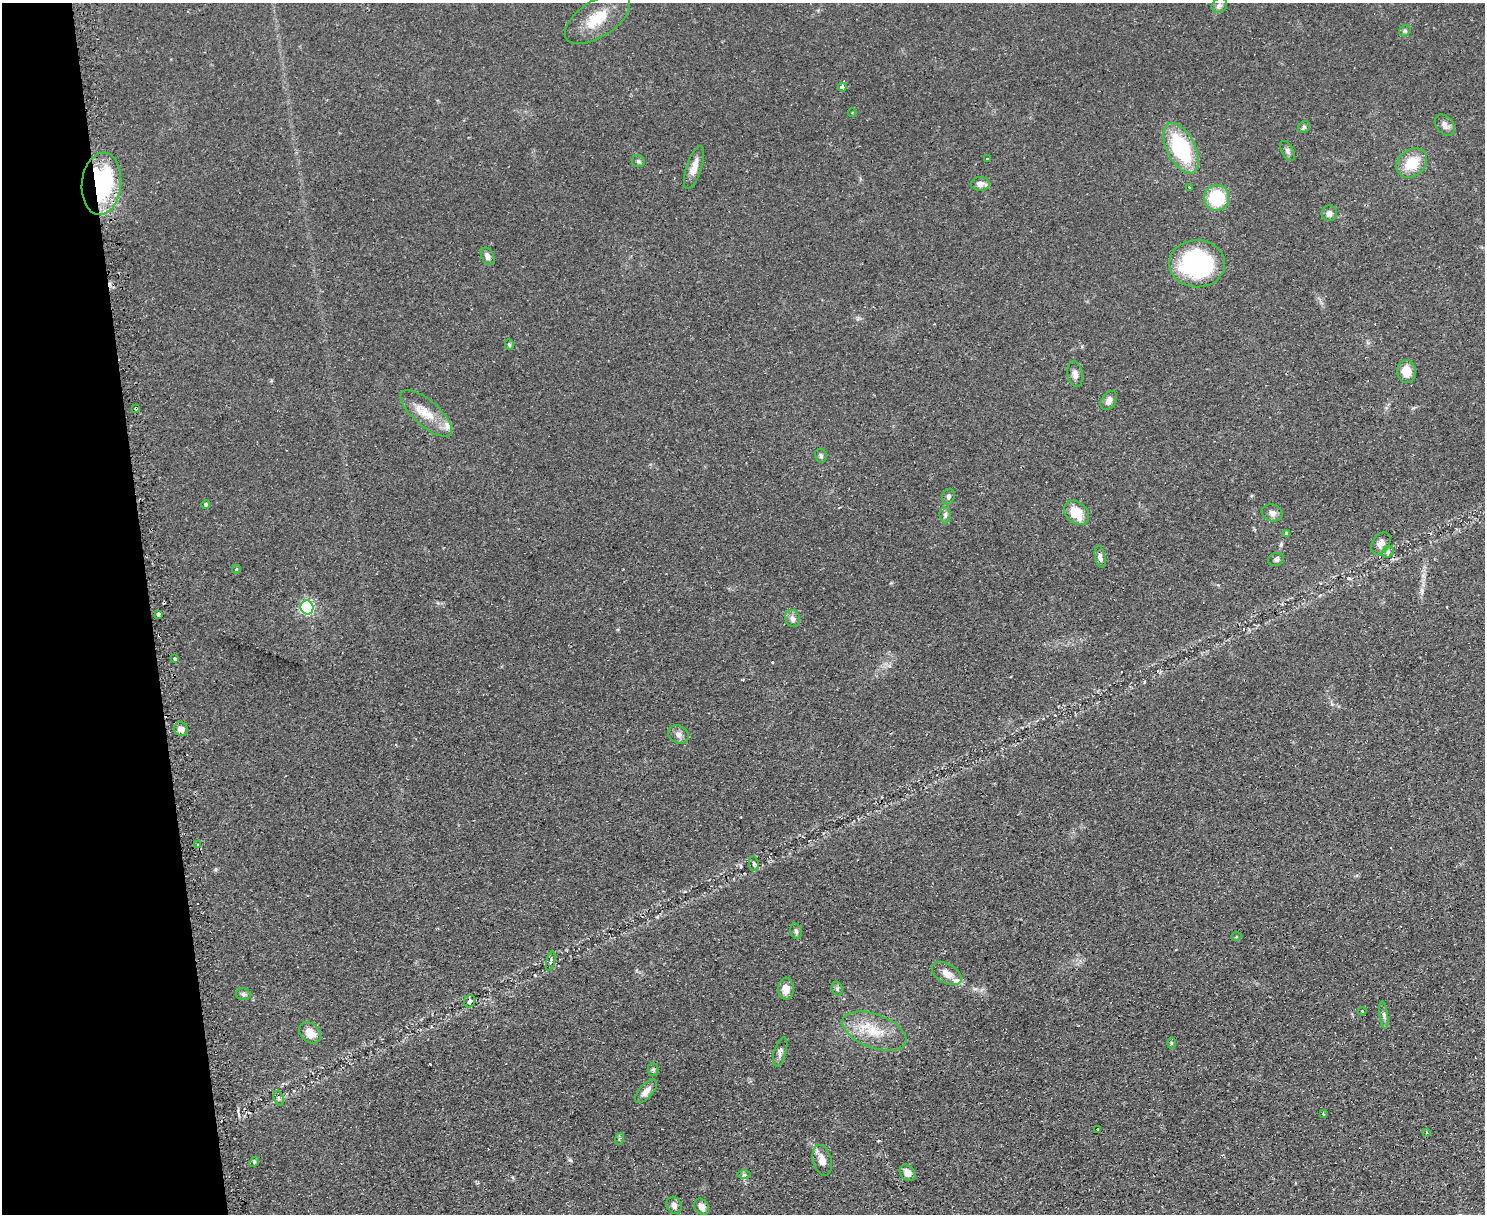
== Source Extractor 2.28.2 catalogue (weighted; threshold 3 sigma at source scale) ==
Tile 4 of 3 x 4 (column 1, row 2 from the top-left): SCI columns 159-1641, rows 2454-3665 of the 4880 x 4907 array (HDU 1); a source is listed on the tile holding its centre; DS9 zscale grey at full resolution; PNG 1487 x 1216 px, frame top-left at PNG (2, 3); each listed source drawn as its Kron ellipse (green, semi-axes under 4 px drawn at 4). Shown black and unused: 10% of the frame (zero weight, under 2 of 3 exposures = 4% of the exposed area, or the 3 px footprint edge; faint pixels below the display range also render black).
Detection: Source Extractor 2.28.2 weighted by HDU 2 'WHT'; one run over the whole footprint, this tile lists its part. Background 0.0901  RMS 0.0079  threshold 0.0357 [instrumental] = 3 sigma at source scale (4.5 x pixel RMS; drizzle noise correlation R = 1.50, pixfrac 1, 0.05/0.05 arcsec/px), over >= 5 px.
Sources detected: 83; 7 cosmic-ray / hot-pixel residue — neither listed nor drawn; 3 inside a brighter listed object's ellipse — not listed separately; the other 73 listed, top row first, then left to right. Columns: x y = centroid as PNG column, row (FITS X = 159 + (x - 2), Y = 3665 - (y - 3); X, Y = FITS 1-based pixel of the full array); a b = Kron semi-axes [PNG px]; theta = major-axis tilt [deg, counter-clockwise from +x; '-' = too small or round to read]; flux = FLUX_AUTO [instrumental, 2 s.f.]
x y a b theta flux
1219 6 8 7 - 2.5
597 19 37 18 33 24
1405 31 6 5 - 1.4
842 87 4 3 - 9.3
852 113 4 3 - 0.74
1445 125 12 8 -50 4.3
1304 127 6 5 - 1.4
1181 148 27 14 -63 73
1287 151 11 5 -61 2.3
987 159 2 2 - 0.75
638 161 6 6 - 1.6
1412 163 17 13 41 21
694 168 22 7 71 9.2
101 184 31 19 85 99
980 184 9 6 -4 5.4
1189 187 3 3 - 0.86
1217 198 13 12 - 41
1329 213 8 7 - 3.6
488 256 9 6 -64 3.5
1197 264 28 23 0 110
509 345 5 4 - 1.2
1407 372 11 9 -82 11
1075 374 13 7 -80 4.2
1109 401 10 7 57 4.2
136 408 3 2 - 1.3
426 413 32 12 -41 17
821 456 7 6 - 2
948 496 8 6 70 2.3
206 504 4 4 - 1.3
1077 513 14 10 -42 18
1272 513 10 8 -20 3.7
945 515 8 5 -84 2.2
1287 533 4 4 - 1.4
1381 543 12 8 56 4.9
1388 552 6 5 - 1.8
1100 557 11 5 -78 3.1
1276 559 8 6 14 2
236 569 4 3 - 1
307 607 7 6 - 170
159 614 4 3 - 3.9
793 619 8 7 - 3.7
174 658 3 3 - 1.4
181 729 7 6 - 4.8
678 734 11 8 -29 3.8
198 845 4 3 - 1.8
754 864 7 5 -82 1.8
796 931 8 5 -74 1.7
1236 937 5 3 - 0.68
551 961 10 2 75 1.2
947 974 16 9 -29 7.1
786 989 11 8 -89 7.2
837 989 7 5 -70 1.6
243 994 7 5 -16 1.8
470 1001 6 5 - 2.5
1362 1011 4 4 - 0.88
1384 1015 14 4 -83 2.4
874 1031 33 16 -20 25
310 1033 12 9 -42 10
1171 1043 6 4 90 1
780 1052 15 6 74 3.1
653 1070 6 5 - 1.4
646 1091 14 6 49 5.1
279 1098 8 4 -71 1.9
1323 1113 3 2 - 1.2
1098 1130 3 3 - 7
1426 1132 4 3 - 1.3
619 1139 6 3 72 1.1
822 1160 15 9 -74 7.3
254 1162 5 4 - 1
908 1173 9 7 -46 4.8
744 1175 7 4 0 1.5
674 1205 9 7 -64 3.8
702 1207 8 6 -55 5.3
Overlapping masked pixels (flux is a lower limit): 3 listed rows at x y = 101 184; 136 408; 159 614